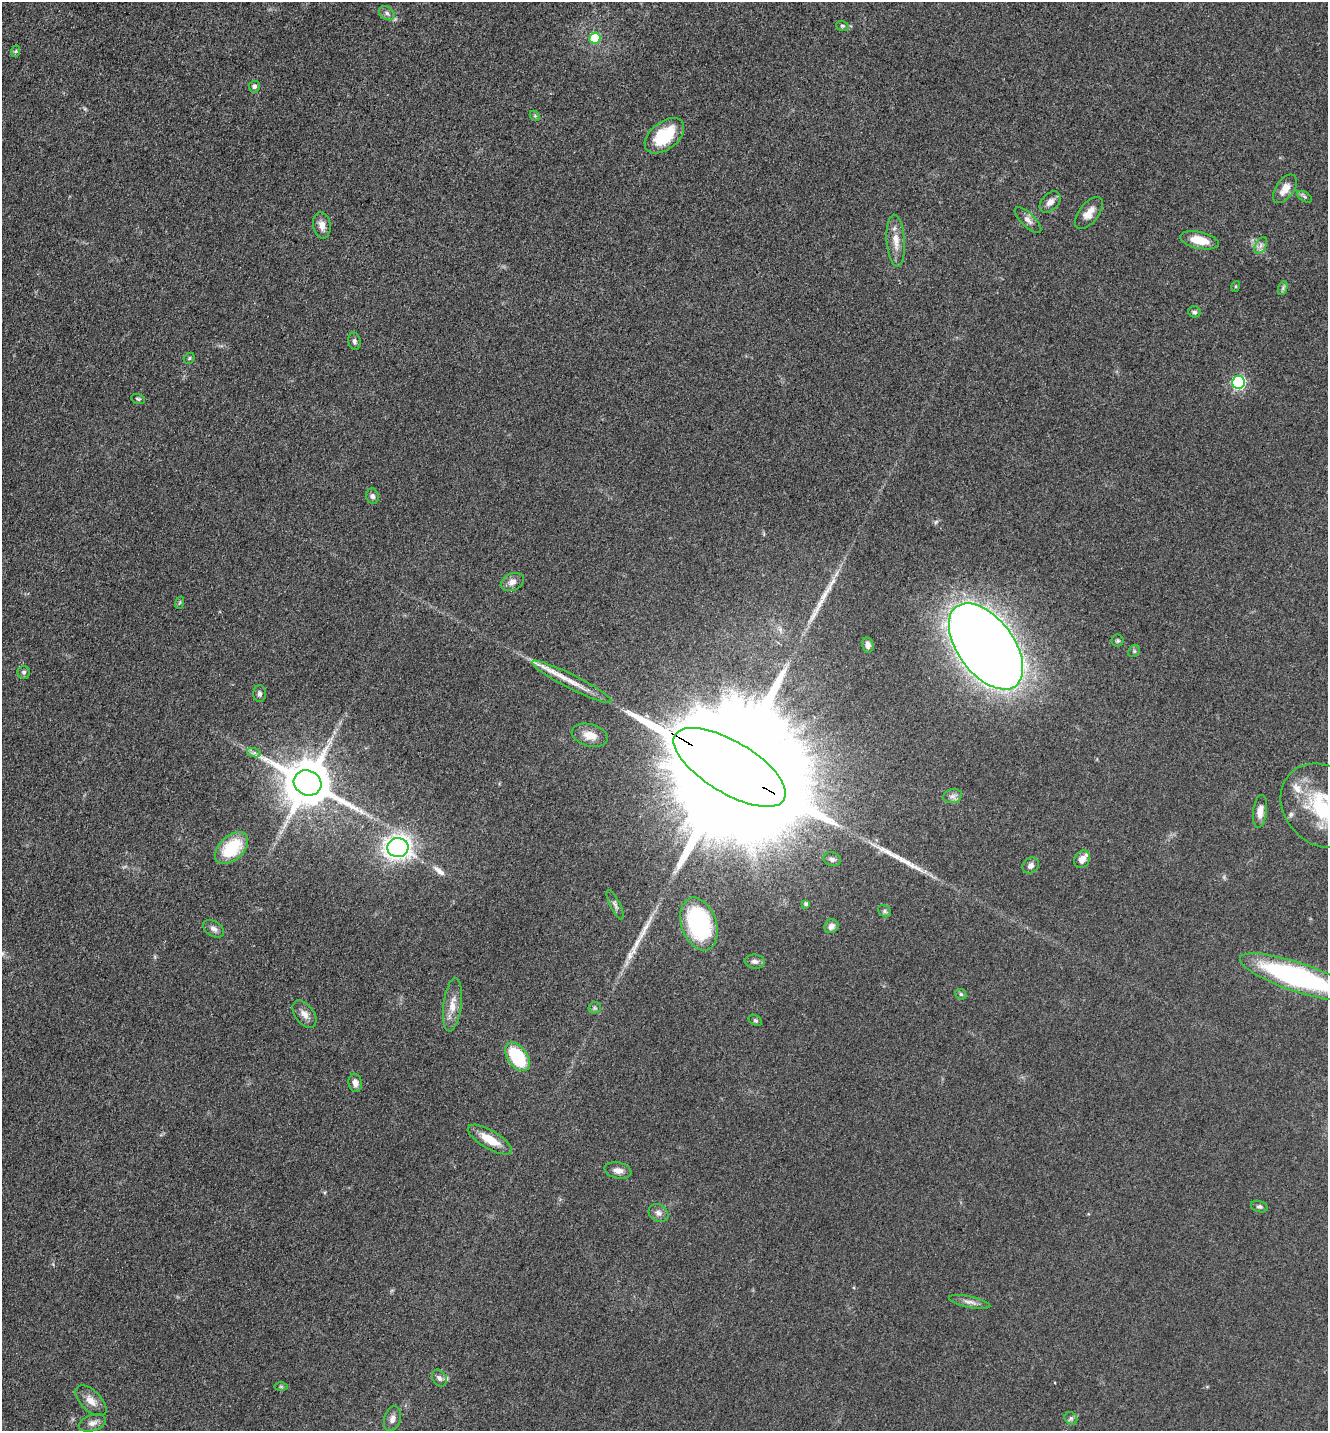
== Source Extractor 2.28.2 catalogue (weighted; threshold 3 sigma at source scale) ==
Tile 11 of 4 x 4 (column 3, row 3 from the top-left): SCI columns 2948-4273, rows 1471-2899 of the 5806 x 5775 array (HDU 1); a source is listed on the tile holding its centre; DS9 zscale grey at full resolution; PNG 1330 x 1433 px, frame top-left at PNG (2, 2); each listed source drawn as its Kron ellipse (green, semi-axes under 4 px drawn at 4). Shown black and unused: <1% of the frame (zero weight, under 3 of 5 exposures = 4% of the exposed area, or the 3 px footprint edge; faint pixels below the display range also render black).
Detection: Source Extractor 2.28.2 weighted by HDU 2 'WHT'; one run over the whole footprint, this tile lists its part. Background 0.0636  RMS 0.006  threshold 0.0272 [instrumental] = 3 sigma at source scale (4.5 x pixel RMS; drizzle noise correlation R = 1.50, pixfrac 1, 0.05/0.05 arcsec/px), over >= 5 px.
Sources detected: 80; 5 long thin detections or spike segments (spike, bleed or trail) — neither listed nor drawn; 4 inside a brighter listed object's ellipse — not listed separately; the other 71 listed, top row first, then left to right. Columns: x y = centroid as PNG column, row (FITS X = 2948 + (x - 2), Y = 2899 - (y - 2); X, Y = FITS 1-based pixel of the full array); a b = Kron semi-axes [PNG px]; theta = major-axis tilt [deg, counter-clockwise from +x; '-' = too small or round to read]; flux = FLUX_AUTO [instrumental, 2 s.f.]
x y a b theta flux
387 13 8 6 -35 2.1
842 26 6 5 - 0.97
595 38 5 5 - 27
16 51 6 3 71 0.69
254 87 6 5 - 2.3
535 116 5 4 - 0.77
664 136 22 14 38 27
1285 189 16 9 55 6.4
1305 197 8 4 -31 1.2
1050 202 12 8 46 3.8
1089 213 19 9 52 6.4
1028 220 17 7 -44 3.4
322 225 13 8 -81 4.8
1199 240 19 8 -13 11
896 241 26 9 -86 7.8
1261 245 9 5 60 2.2
1236 286 5 3 - 0.62
1283 288 7 4 72 1.3
1194 312 6 5 - 1.5
355 341 8 6 -77 1.7
189 358 6 5 - 0.89
1238 382 6 6 - 96
138 399 7 4 -16 1
372 496 8 6 -75 2
512 582 12 8 25 3.5
179 603 6 4 70 0.7
1118 641 6 6 - 1.2
868 645 8 5 -78 2.9
986 646 49 28 -53 1300
1134 651 6 5 - 1.1
24 672 6 6 - 1.5
572 682 44 7 -27 11
260 694 8 6 -88 1.7
590 735 18 11 -15 7.5
254 753 7 4 -18 1.5
730 767 63 26 -31 57000
308 783 14 12 -27 3100
953 796 9 7 15 2.4
1323 806 46 38 -45 56
1260 811 16 7 83 5.1
398 847 10 9 - 330
232 848 19 12 43 29
832 859 9 7 -18 2.1
1082 859 9 7 58 4.2
1031 865 9 7 43 2.5
806 904 4 4 - 1.4
615 905 16 5 -64 1.9
884 911 7 5 -38 1.1
699 924 27 17 -71 69
831 926 7 6 - 3.1
214 929 11 7 -32 2.6
755 962 10 7 -6 2.4
1297 977 60 14 -19 120
961 994 6 5 - 0.97
452 1005 26 9 83 8
595 1008 6 5 - 1.1
304 1014 16 9 -53 4.4
755 1020 7 5 -29 0.99
517 1057 16 10 -53 32
355 1083 9 6 -82 3.3
490 1140 25 9 -30 12
618 1171 13 8 -11 3.8
1259 1207 8 5 -15 1.4
658 1213 10 8 -32 3
970 1302 21 5 -11 3.3
439 1378 9 6 -55 2.1
281 1387 6 4 -1 0.82
91 1401 19 10 -45 6.1
1071 1418 7 6 - 1.5
392 1419 13 8 73 3.5
92 1423 14 8 19 3.5
Overlapping masked pixels (flux is a lower limit): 1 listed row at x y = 730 767
Isophote crosses this tile's border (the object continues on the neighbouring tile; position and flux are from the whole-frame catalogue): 2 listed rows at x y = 1323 806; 1297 977